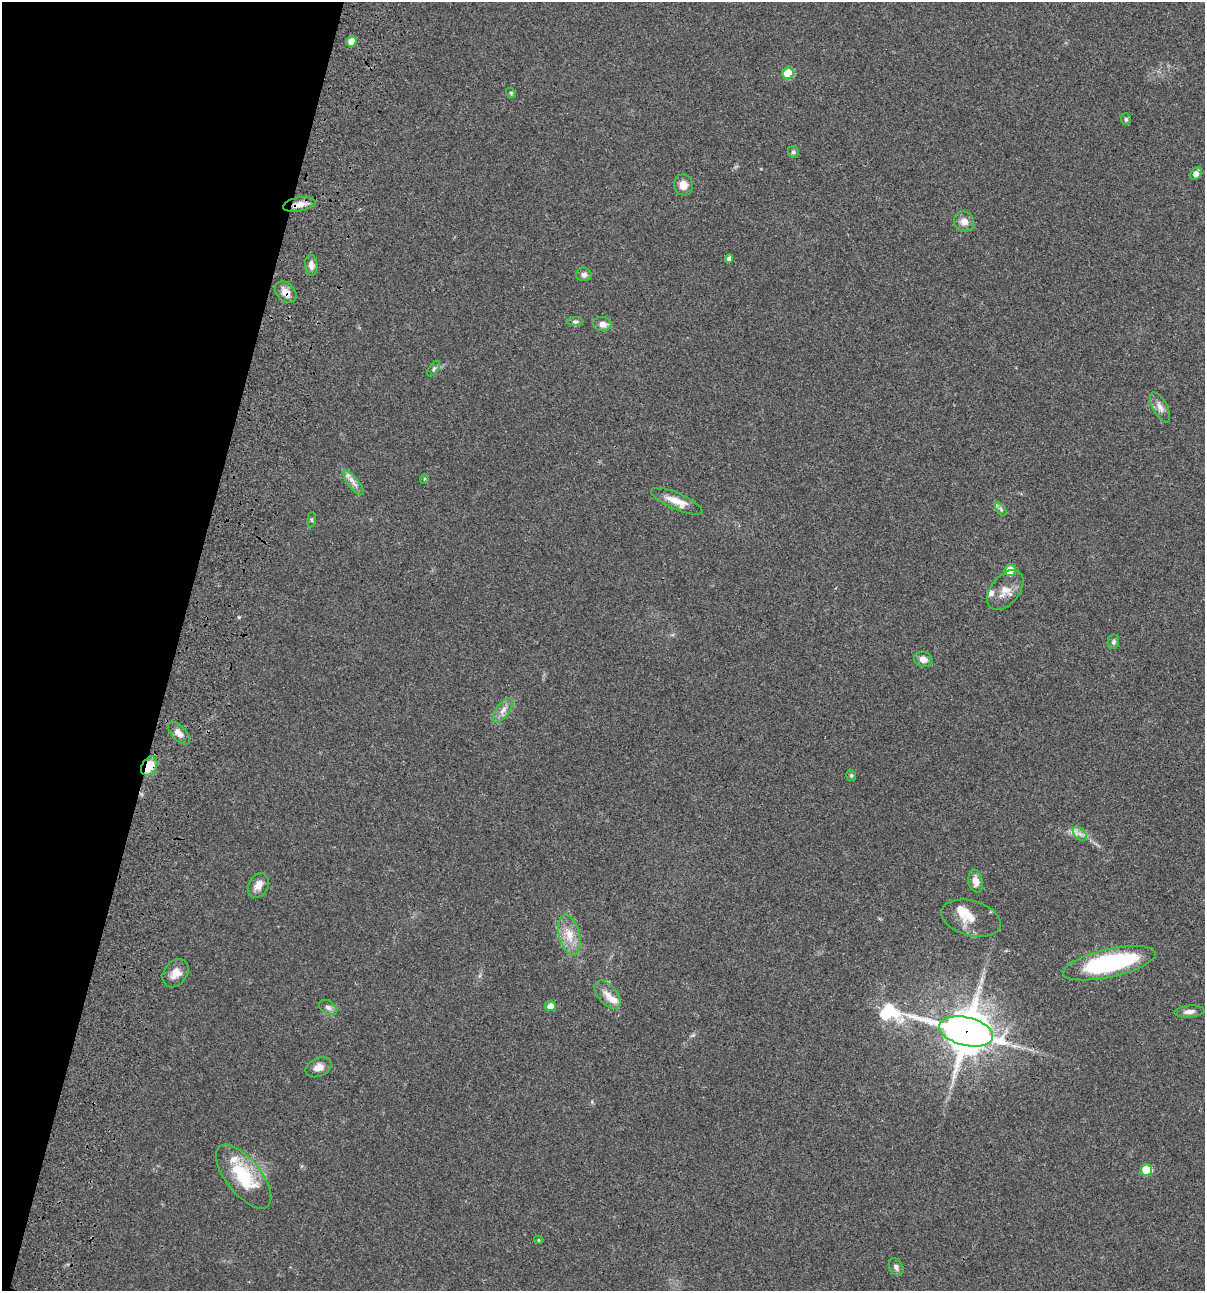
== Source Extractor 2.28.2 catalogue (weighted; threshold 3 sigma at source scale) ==
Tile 9 of 4 x 4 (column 1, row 3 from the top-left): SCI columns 235-1437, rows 1408-2696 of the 5405 x 5390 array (HDU 1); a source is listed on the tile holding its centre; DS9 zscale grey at full resolution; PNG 1207 x 1293 px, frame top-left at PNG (2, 2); each listed source drawn as its Kron ellipse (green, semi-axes under 4 px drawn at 4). Shown black and unused: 15% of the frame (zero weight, under 3 of 4 exposures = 9% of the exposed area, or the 3 px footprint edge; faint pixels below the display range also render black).
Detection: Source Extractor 2.28.2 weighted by HDU 2 'WHT'; one run over the whole footprint, this tile lists its part. Background 0.0467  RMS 0.0052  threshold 0.0236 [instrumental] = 3 sigma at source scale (4.5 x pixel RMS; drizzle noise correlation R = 1.50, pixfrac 1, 0.05/0.05 arcsec/px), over >= 5 px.
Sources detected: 52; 5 inside a brighter listed object's ellipse — not listed separately; the other 47 listed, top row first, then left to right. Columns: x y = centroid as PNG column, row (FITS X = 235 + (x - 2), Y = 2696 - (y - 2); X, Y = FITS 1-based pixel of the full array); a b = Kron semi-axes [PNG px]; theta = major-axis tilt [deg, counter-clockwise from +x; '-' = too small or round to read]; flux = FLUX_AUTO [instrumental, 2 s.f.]
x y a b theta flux
351 41 5 5 - 6.2
788 73 6 5 - 17
511 93 5 4 - 0.64
1126 119 6 5 - 0.81
793 152 6 5 - 0.99
1196 174 7 5 56 3.7
683 185 10 9 - 4
299 204 16 7 11 3.8
964 222 10 9 - 3.7
729 259 4 4 - 1.9
311 265 10 6 -87 2.2
584 275 7 6 - 1.8
286 292 12 9 -45 4.5
575 322 8 4 -3 0.93
602 324 9 7 -7 2.9
434 369 9 4 56 0.98
1160 407 16 7 -62 2.9
424 479 5 3 - 0.43
353 483 15 5 -50 2.7
677 501 28 8 -23 6.9
1001 509 8 4 -54 1
312 520 7 4 83 0.67
1010 570 5 5 - 13
1005 590 23 14 51 6.7
1113 642 7 5 79 1.1
923 659 9 7 -18 2.9
503 710 14 6 55 3
179 733 14 7 -46 3.2
149 766 10 7 60 11
851 775 6 4 -75 0.79
1080 834 8 5 -45 1.8
976 881 11 7 -81 3.7
258 885 13 9 61 3.8
971 918 30 17 -16 8.4
569 935 21 10 -76 7.6
1109 963 47 14 13 64
176 973 15 11 53 4.9
608 995 17 9 -48 4.6
550 1006 5 5 - 6
328 1007 10 6 -33 1.6
1189 1012 15 6 5 2.5
966 1031 27 14 -14 1800
318 1067 13 9 23 3.6
1146 1170 6 5 - 16
244 1177 38 17 -51 25
538 1240 4 4 - 0.62
896 1267 9 6 -62 1.5
Overlapping masked pixels (flux is a lower limit): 4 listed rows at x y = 299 204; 286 292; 149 766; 966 1031